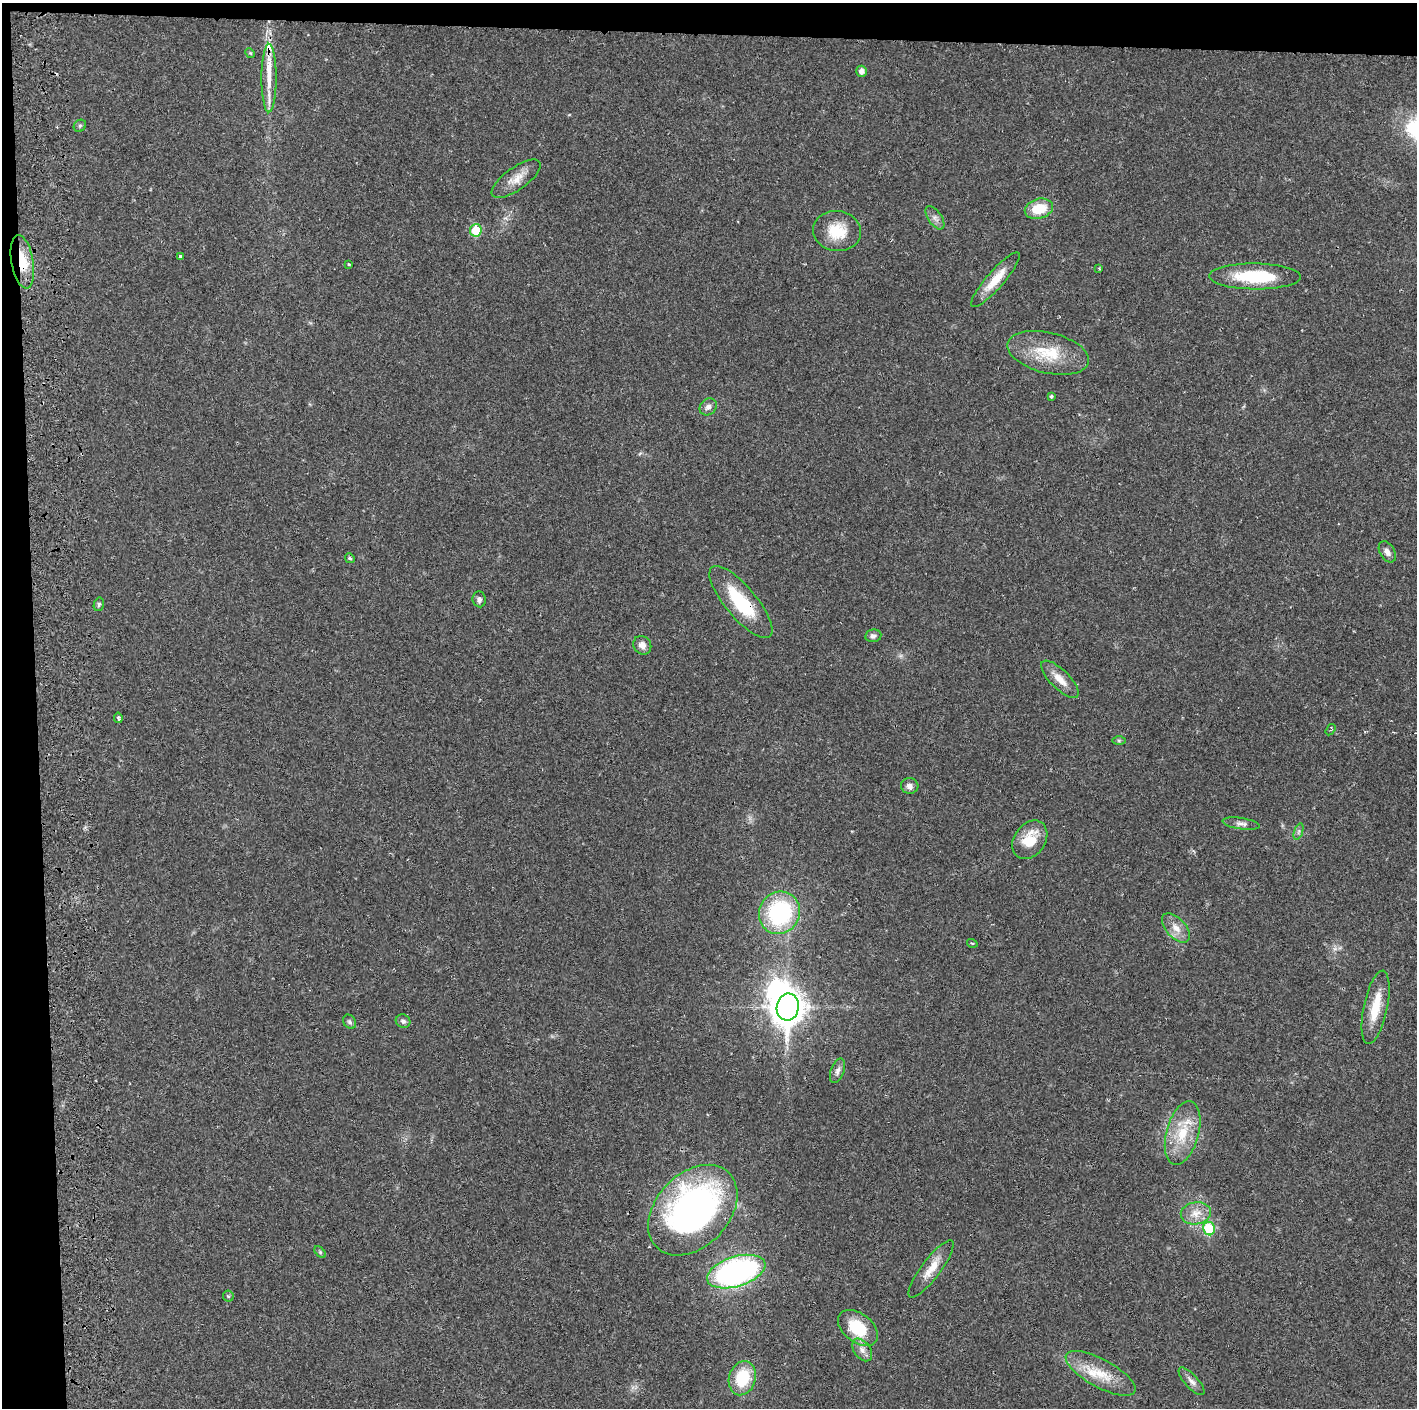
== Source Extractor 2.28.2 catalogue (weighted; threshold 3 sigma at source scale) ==
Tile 1 of 3 x 3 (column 1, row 1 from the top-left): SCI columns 59-1473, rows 2818-4223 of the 4360 x 4230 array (HDU 1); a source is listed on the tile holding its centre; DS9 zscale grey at full resolution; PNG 1419 x 1410 px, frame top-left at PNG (2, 3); each listed source drawn as its Kron ellipse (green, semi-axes under 4 px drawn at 4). Shown black and unused: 5% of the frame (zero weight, under 2 of 3 exposures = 3% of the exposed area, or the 3 px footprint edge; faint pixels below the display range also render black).
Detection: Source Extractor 2.28.2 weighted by HDU 2 'WHT'; one run over the whole footprint, this tile lists its part. Background 0.0247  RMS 0.0037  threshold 0.0166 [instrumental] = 3 sigma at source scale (4.5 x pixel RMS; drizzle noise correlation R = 1.50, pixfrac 1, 0.05/0.05 arcsec/px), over >= 5 px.
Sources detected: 60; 1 inside a brighter object's white glare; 1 cosmic-ray / hot-pixel residue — neither listed nor drawn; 4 inside a brighter listed object's ellipse — not listed separately; the other 54 listed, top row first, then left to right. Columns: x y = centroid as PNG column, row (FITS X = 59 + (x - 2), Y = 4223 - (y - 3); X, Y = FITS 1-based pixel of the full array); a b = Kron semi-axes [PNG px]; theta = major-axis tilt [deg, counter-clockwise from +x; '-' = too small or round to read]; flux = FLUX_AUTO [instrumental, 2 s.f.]
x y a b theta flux
250 53 5 4 - 0.41
861 71 5 5 - 1.8
269 78 34 7 90 6.9
80 126 6 5 - 0.7
516 179 29 11 35 5.2
1039 209 14 10 15 9.6
935 218 13 6 -55 1.7
476 230 6 6 - 12
837 231 24 20 -8 11
180 256 3 3 - 0.6
22 262 27 11 -80 9.3
348 264 4 2 - 0.31
1099 268 3 2 - 0.39
1255 276 46 13 -1 22
995 280 35 8 49 7.8
1048 353 41 20 -14 15
1052 396 3 3 - 1.1
708 407 9 7 43 1.6
1387 552 11 7 -60 2.1
350 558 5 4 - 0.47
479 599 8 6 -83 1.2
741 602 45 15 -50 21
99 604 7 5 76 0.67
873 636 8 6 9 1.1
642 645 10 8 -49 2.3
1060 679 24 9 -45 4.6
118 718 5 3 - 0.75
1331 730 6 4 56 0.61
1119 740 7 4 -1 0.56
910 786 8 8 - 1.7
1241 824 19 5 -8 1.7
1299 831 8 3 71 0.71
1030 840 21 15 55 9.3
780 913 21 20 - 40
1176 928 18 9 -47 3.8
972 943 5 3 - 0.36
788 1007 14 11 81 550
1376 1007 37 12 78 9.9
403 1021 7 6 - 1.1
349 1022 7 6 - 0.87
838 1071 13 6 70 1.6
1183 1133 33 16 74 13
693 1210 52 36 46 130
1196 1213 15 11 9 4.4
1209 1229 7 6 - 16
320 1252 7 4 -46 0.55
931 1269 35 9 53 6
736 1272 30 15 17 98
228 1296 5 5 - 0.6
858 1328 23 14 -38 13
862 1350 13 8 -53 2.2
1101 1373 39 14 -29 11
742 1378 17 13 73 15
1192 1381 18 6 -48 2
Overlapping masked pixels (flux is a lower limit): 2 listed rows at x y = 22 262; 741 602